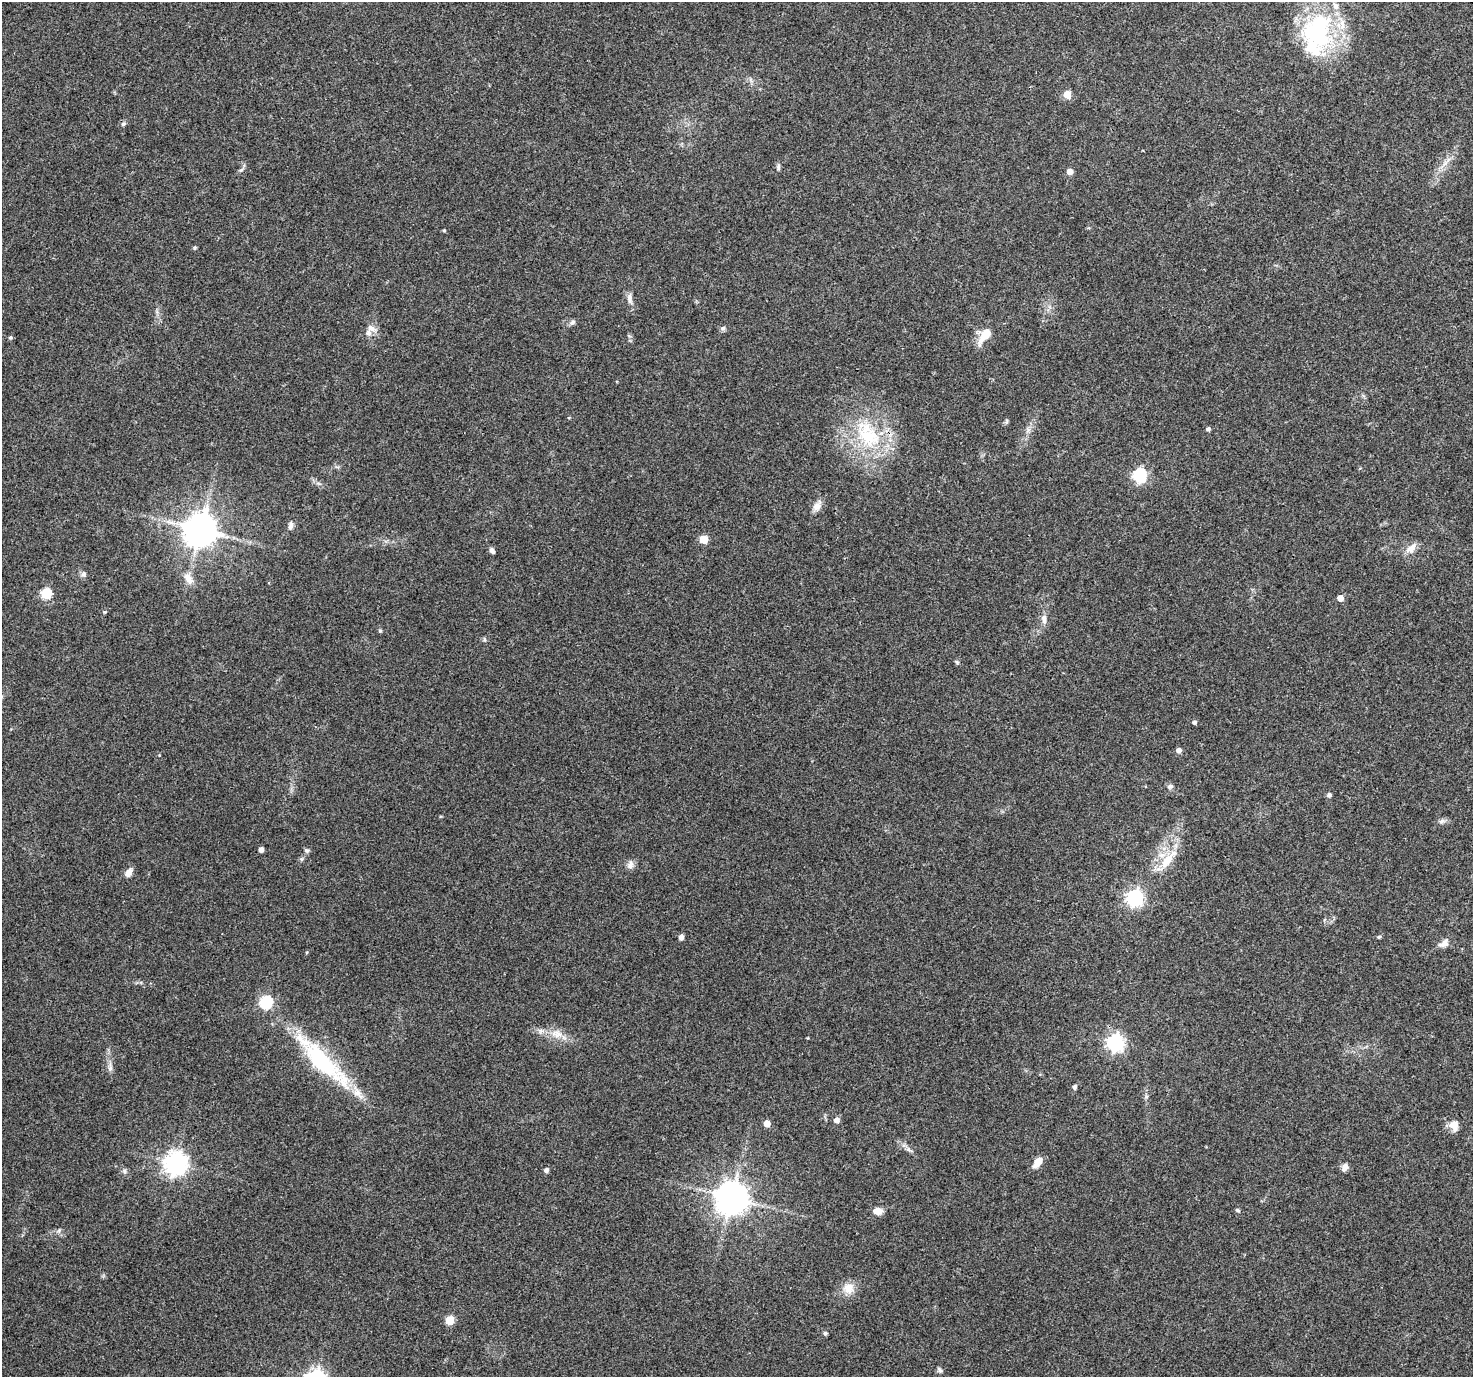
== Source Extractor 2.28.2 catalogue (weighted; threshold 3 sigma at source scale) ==
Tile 10 of 4 x 4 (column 2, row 3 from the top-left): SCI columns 1472-2942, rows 1494-2868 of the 5888 x 5798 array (HDU 1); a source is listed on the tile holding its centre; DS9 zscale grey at full resolution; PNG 1475 x 1379 px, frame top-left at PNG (2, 2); no overlay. Shown black and unused: <1% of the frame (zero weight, under 3 of 4 exposures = <1% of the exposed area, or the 3 px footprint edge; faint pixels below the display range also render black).
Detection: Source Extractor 2.28.2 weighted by HDU 2 'WHT'; one run over the whole footprint, this tile lists its part. Background 0.0498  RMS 0.0039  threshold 0.0175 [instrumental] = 3 sigma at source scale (4.5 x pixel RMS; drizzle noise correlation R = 1.50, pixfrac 1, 0.0396/0.0396 arcsec/px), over >= 5 px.
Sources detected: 72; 1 inside a brighter object's white glare — not listed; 1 inside a brighter listed object's ellipse — not listed separately; the other 70 listed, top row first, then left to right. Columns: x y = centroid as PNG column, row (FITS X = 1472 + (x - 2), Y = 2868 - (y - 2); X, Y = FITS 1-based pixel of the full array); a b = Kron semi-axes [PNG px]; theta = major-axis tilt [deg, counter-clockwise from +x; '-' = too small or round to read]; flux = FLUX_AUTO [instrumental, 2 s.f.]
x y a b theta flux
1318 33 55 36 84 52
1067 94 5 5 - 7.3
123 124 7 6 - 0.85
1446 162 16 4 48 2.2
778 167 9 4 84 0.85
241 170 7 4 44 0.79
1070 172 5 5 - 3.4
444 230 4 4 - 0.39
195 248 6 4 88 0.47
630 299 16 7 -78 2.2
572 322 10 5 38 1.1
371 328 12 11 - 2.8
723 328 7 6 - 0.9
985 335 23 9 56 6.7
10 337 5 5 - 0.64
569 418 5 3 - 0.35
1208 429 5 5 - 0.91
868 435 49 30 -58 34
1139 475 6 6 - 64
817 506 15 9 60 2.7
291 526 11 6 77 1.3
200 530 10 9 - 840
703 539 5 5 - 9.6
1411 548 16 9 42 3.3
492 551 8 5 -54 1.2
84 574 8 7 - 1.1
188 578 17 10 -57 3.7
46 593 6 5 - 30
1340 598 5 5 - 3.3
104 612 5 4 - 0.42
1044 619 14 7 -86 2.3
380 631 5 4 - 0.5
484 639 5 5 - 0.61
957 662 6 5 - 0.63
1194 722 4 4 - 1
1179 750 5 5 - 1.7
1170 786 7 6 - 1.1
1329 795 5 5 - 1.2
1441 821 9 6 40 1.1
261 850 4 4 - 1.8
307 851 6 6 - 0.89
1168 860 31 11 51 9.2
630 865 10 8 69 2
128 873 11 7 60 2.8
1135 897 7 7 - 110
681 937 5 4 - 2
1379 937 5 4 - 0.5
1443 944 14 8 32 2.5
266 1002 6 6 - 50
557 1034 16 13 -9 5
1115 1043 7 6 - 130
324 1063 80 21 -44 42
110 1067 15 5 -90 1.9
1075 1087 6 5 - 0.89
836 1120 5 5 - 2.6
767 1123 5 5 - 4.8
1454 1125 13 11 -85 3.6
908 1149 7 5 -45 1
1037 1162 12 7 54 4.6
176 1163 8 8 - 290
1345 1168 11 7 62 1.7
546 1170 5 5 - 1.3
124 1171 6 5 - 0.84
732 1198 9 9 - 780
1238 1210 6 4 -21 0.57
877 1211 8 6 1 4.2
848 1288 15 15 - 4.7
450 1320 5 5 - 15
825 1333 5 4 - 0.78
940 1370 8 4 -53 0.82